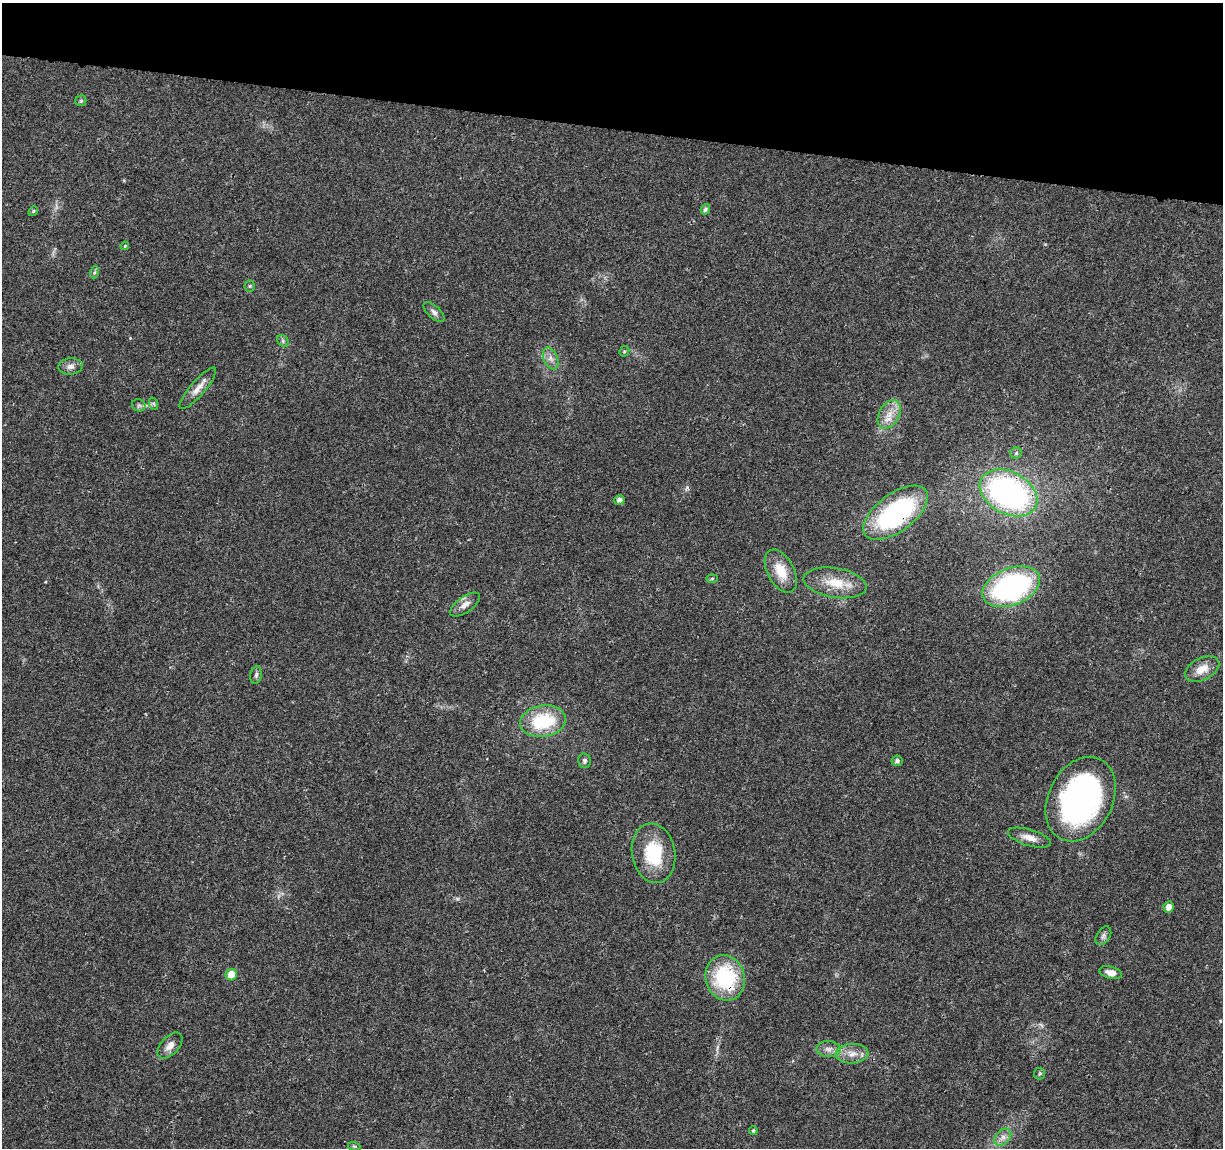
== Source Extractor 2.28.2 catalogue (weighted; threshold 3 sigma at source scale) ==
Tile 2 of 4 x 4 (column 2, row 1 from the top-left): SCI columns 1226-2446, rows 3668-4813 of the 4896 x 5099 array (HDU 1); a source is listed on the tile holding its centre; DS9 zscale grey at full resolution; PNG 1225 x 1150 px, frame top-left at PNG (2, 3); each listed source drawn as its Kron ellipse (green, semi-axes under 4 px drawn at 4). Shown black and unused: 11% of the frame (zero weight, under 3 of 4 exposures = <1% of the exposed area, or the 3 px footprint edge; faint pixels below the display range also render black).
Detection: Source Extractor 2.28.2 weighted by HDU 2 'WHT'; one run over the whole footprint, this tile lists its part. Background 0.0204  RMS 0.0029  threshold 0.0131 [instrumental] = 3 sigma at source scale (4.5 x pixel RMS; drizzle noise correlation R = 1.50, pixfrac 1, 0.0396/0.0396 arcsec/px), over >= 5 px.
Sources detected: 44; all 44 listed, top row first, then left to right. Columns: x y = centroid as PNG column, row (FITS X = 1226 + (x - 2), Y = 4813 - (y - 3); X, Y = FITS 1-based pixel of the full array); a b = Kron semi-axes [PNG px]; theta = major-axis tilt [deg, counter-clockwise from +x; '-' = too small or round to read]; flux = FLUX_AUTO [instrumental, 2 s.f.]
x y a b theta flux
81 101 5 5 - 0.53
705 209 5 4 - 0.77
33 211 5 4 - 0.42
125 246 4 3 - 0.29
95 272 6 4 70 0.47
250 286 5 5 - 0.44
434 312 13 6 -43 1.2
283 341 6 5 - 0.55
624 351 5 5 - 0.4
551 358 11 7 -66 1.6
70 366 12 8 6 1.5
198 388 26 7 49 2.8
154 404 6 4 -71 0.41
139 405 7 6 - 0.67
889 414 15 10 61 3.5
1016 453 5 5 - 0.55
1009 493 31 21 -28 74
619 500 5 4 - 1.2
895 513 38 19 37 44
781 571 23 13 -62 6.2
712 579 6 4 2 0.38
835 583 32 14 -9 7.3
1011 587 30 18 22 55
465 605 17 8 35 2.2
1202 669 18 11 26 3.9
256 675 9 5 80 0.77
543 721 23 15 8 16
584 761 7 6 - 0.76
897 761 5 5 - 0.89
1081 799 44 32 63 85
1029 838 22 8 -16 2.8
654 853 30 21 -80 15
1169 907 5 5 - 2.1
1103 936 10 6 57 0.87
1111 973 11 6 -15 2.3
231 975 6 5 - 4.5
725 978 23 19 -76 22
170 1046 15 9 47 2.3
828 1049 12 8 -3 1.6
852 1054 16 10 2 2.9
1040 1073 6 5 - 0.57
753 1131 4 4 - 0.43
1003 1137 10 7 45 1.5
354 1146 6 4 -18 0.38
Overlapping masked pixels (flux is a lower limit): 3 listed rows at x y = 1009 493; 895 513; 725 978